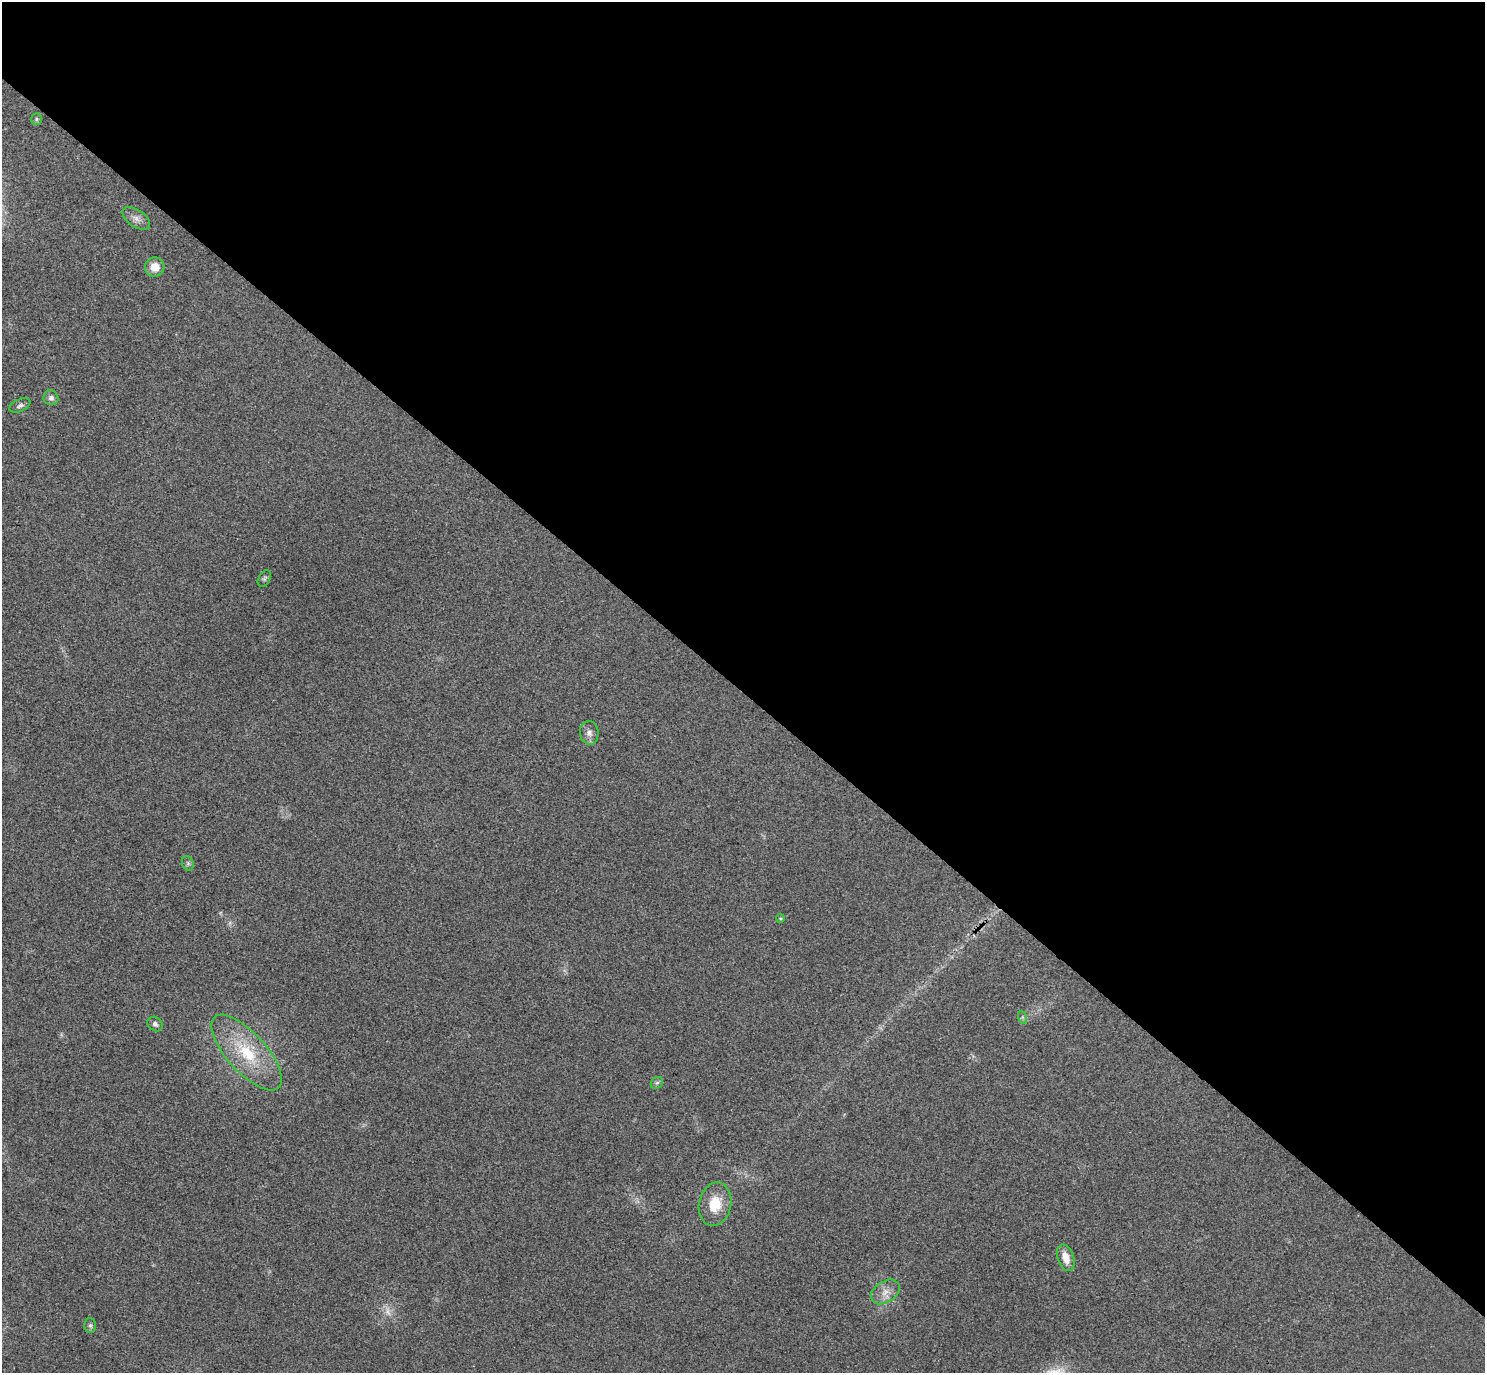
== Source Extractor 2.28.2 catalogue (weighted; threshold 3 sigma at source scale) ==
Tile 3 of 4 x 4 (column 3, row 1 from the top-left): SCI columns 3012-4494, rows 4315-5685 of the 6023 x 6026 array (HDU 1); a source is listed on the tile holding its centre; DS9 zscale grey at full resolution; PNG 1487 x 1375 px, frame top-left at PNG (2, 2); each listed source drawn as its Kron ellipse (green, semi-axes under 4 px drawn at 4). Shown black and unused: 51% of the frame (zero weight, under 3 of 4 exposures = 6% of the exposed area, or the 3 px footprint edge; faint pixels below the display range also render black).
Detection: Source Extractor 2.28.2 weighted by HDU 2 'WHT'; one run over the whole footprint, this tile lists its part. Background 0.0272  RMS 0.0062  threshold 0.0281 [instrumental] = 3 sigma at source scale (4.5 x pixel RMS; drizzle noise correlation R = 1.50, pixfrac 1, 0.05/0.05 arcsec/px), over >= 5 px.
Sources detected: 19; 2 too faint to see at this stretch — neither listed nor drawn; the other 17 listed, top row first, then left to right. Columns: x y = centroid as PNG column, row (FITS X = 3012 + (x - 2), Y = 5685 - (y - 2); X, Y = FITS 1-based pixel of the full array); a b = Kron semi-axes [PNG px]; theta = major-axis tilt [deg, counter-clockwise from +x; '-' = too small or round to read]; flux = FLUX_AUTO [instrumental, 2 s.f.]
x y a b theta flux
37 119 6 5 - 1.1
136 218 16 8 -35 4.1
155 267 10 9 - 7.9
51 398 7 7 - 2.5
20 405 11 6 25 2.1
264 578 9 5 59 1.3
589 733 12 9 -82 3.5
188 863 7 5 -69 1.3
781 918 4 4 - 0.78
1022 1017 7 4 -71 1.1
155 1024 8 6 -37 2.4
247 1053 48 19 -48 37
657 1083 7 5 41 1.2
715 1204 22 16 78 16
1066 1258 14 8 -72 7.6
885 1292 16 10 33 6.4
90 1325 7 6 - 1.5